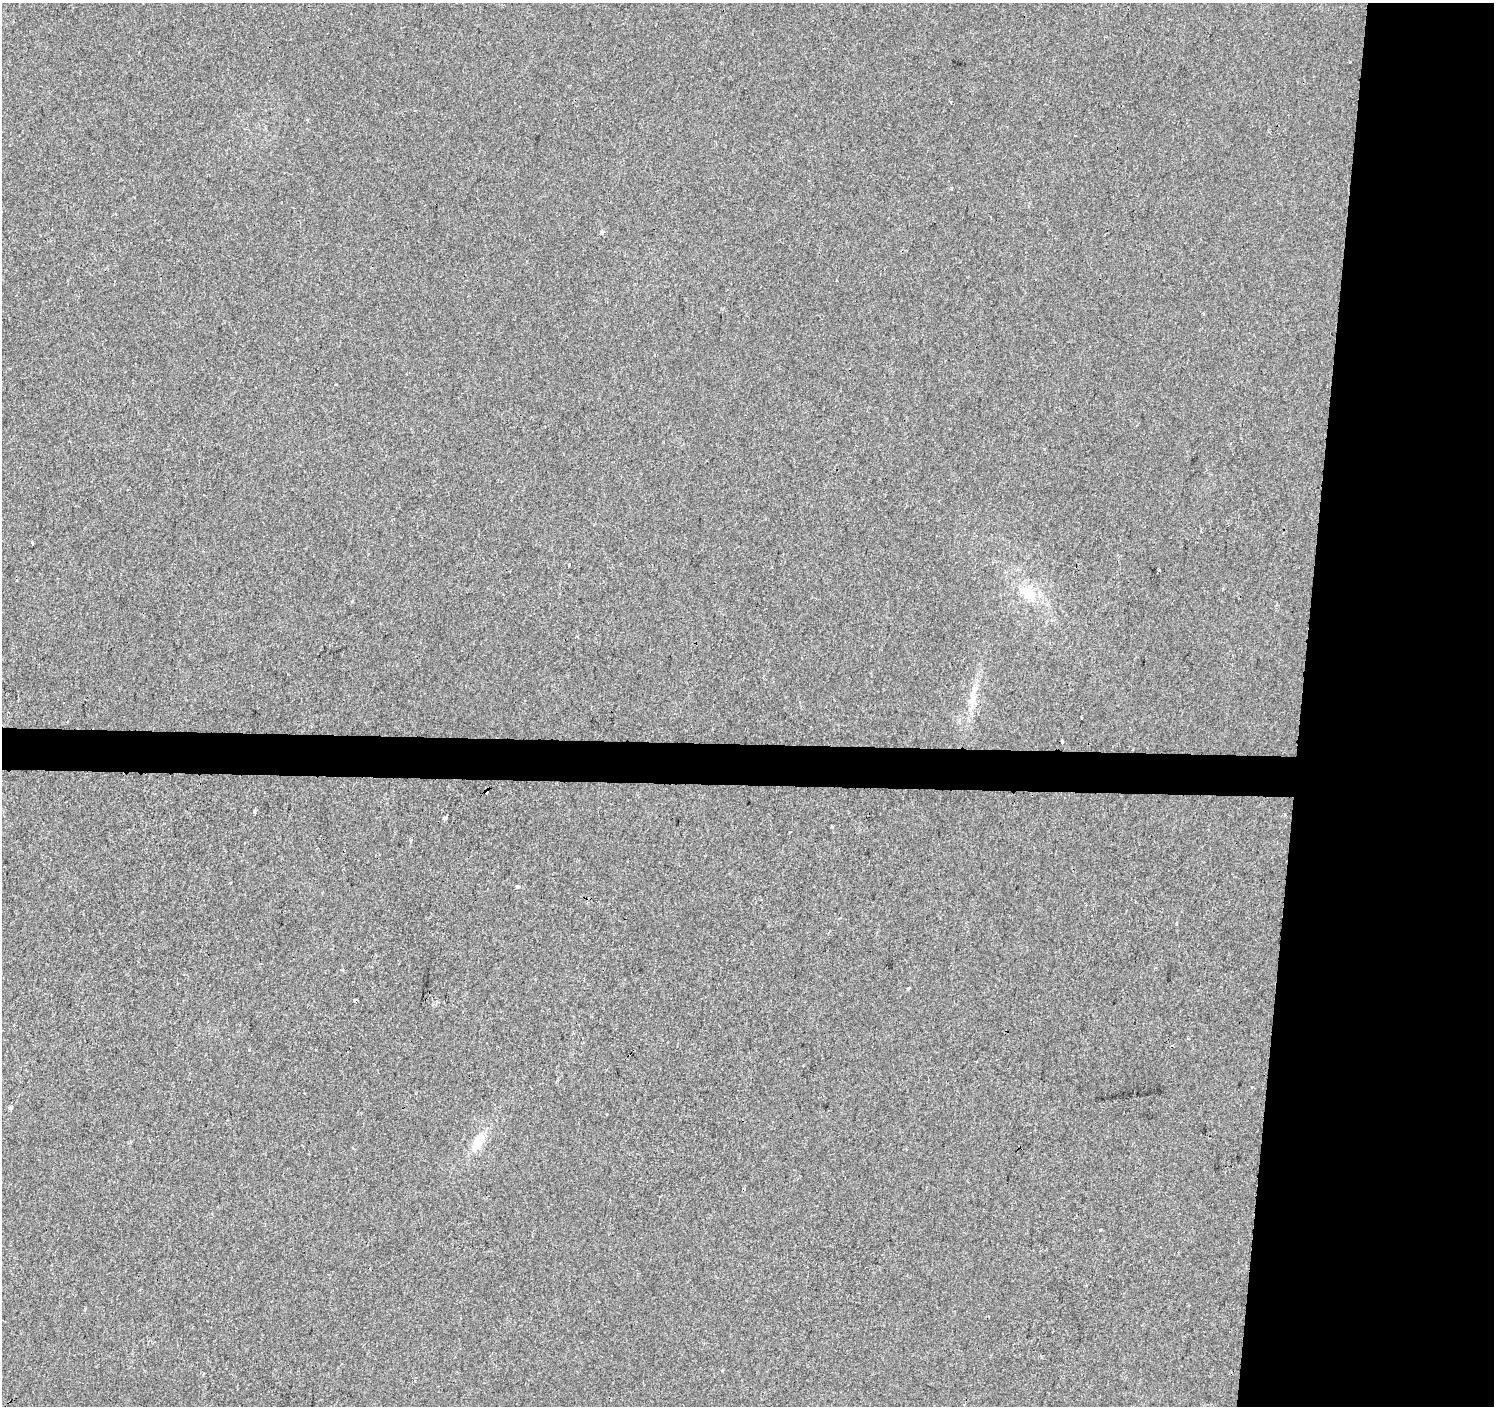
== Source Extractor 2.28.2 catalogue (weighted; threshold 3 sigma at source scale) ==
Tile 6 of 3 x 3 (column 3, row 2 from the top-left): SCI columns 2992-4483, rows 1687-3090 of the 4483 x 4722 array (HDU 1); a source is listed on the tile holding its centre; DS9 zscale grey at full resolution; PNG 1496 x 1408 px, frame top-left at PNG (2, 3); no overlay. Shown black and unused: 15% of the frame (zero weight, under 2 of 3 exposures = <1% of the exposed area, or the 3 px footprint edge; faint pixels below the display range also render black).
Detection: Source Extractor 2.28.2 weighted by HDU 2 'WHT'; one run over the whole footprint, this tile lists its part. Background 0.00108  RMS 0.0048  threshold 0.0214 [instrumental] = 3 sigma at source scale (4.5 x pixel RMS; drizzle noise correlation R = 1.50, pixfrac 1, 0.0396/0.0396 arcsec/px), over >= 5 px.
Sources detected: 14; all 14 listed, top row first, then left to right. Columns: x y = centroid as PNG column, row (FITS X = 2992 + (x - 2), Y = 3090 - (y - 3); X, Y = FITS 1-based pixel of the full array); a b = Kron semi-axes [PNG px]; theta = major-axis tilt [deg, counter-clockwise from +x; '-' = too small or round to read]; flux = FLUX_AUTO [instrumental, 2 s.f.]
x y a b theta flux
602 232 4 3 - 7.1
569 564 3 3 - 1.6
1029 595 17 16 - 8.6
973 697 36 7 82 8.3
1062 742 3 3 - 0.62
486 791 4 3 - 1.6
254 811 4 3 - 0.97
410 840 4 3 - 0.81
517 887 4 3 - 3.1
908 988 3 3 - 2.5
355 1000 3 3 - 1.6
11 1108 4 3 - 2.5
478 1141 21 10 59 9.5
1100 1230 3 2 - 1.4
Overlapping masked pixels (flux is a lower limit): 1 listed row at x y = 486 791
Unlisted compact peaks at least as high as the median listed source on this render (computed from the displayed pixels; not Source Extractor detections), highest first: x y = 445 818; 832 827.